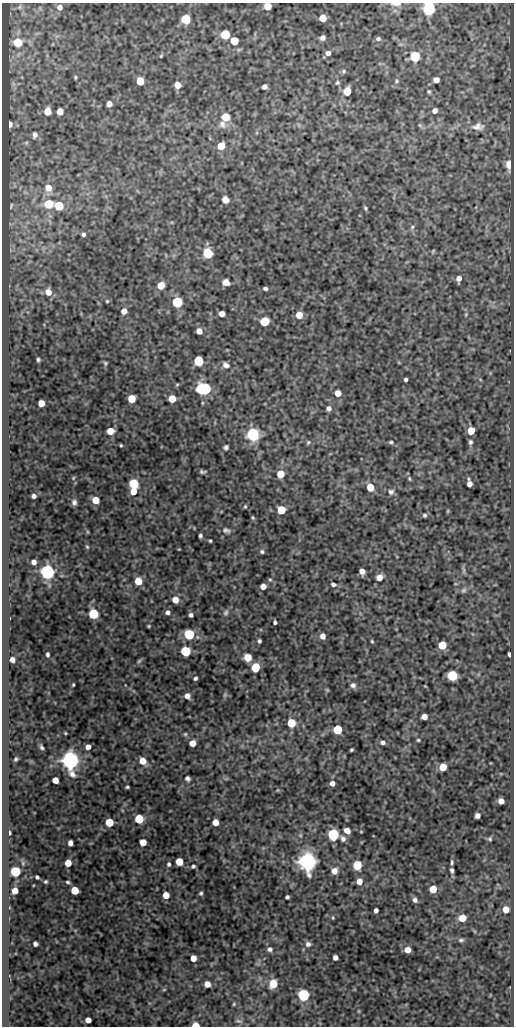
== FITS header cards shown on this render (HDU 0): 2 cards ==
NAXIS1  =                  512
NAXIS2  =                 1024

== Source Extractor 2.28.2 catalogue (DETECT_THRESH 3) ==
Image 512 x 1024 px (HDU 0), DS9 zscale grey, 1 PNG px = 1 image px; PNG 516 x 1028 px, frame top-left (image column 1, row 1024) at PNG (2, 3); no overlay
Background 51.3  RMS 0.55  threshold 1.64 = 3 sigma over >= 5 px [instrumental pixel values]
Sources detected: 214; all 214 listed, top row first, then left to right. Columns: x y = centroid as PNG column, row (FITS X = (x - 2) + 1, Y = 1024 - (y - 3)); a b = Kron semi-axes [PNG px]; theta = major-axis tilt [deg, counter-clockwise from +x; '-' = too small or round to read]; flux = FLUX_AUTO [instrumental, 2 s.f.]
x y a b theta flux
396 4 16 5 -2 190
267 6 5 5 - 740
59 7 5 5 - 170
429 9 6 6 - 10000
395 11 7 4 -19 80
323 18 5 5 - 880
186 19 5 5 - 2400
225 34 7 7 - 710
323 38 5 4 - 160
378 39 6 5 - 91
234 41 5 5 - 1100
18 42 5 5 - 1700
239 49 6 4 19 54
328 53 5 5 - 180
161 56 5 4 - 37
415 56 6 5 - 2900
343 71 6 6 - 72
75 77 4 3 - 43
436 80 5 5 - 280
140 81 5 5 - 1300
396 81 7 6 - 84
337 83 6 5 - 63
177 85 5 5 - 470
264 87 5 4 - 200
347 91 6 5 - 1100
429 92 4 3 - 55
109 104 5 5 - 250
47 111 5 5 - 750
60 111 5 5 - 460
435 111 5 4 - 190
226 117 9 9 - 410
10 124 5 4 - 230
222 124 12 9 -65 220
420 125 7 5 -44 63
478 127 19 10 5 300
35 135 6 5 - 140
221 146 5 5 - 910
509 165 6 4 -89 650
48 188 7 7 - 380
225 200 7 6 - 240
49 204 6 5 - 2100
11 205 5 2 - 34
59 206 6 5 - 1500
365 208 5 4 - 50
412 227 6 5 - 64
83 234 5 4 - 81
433 251 6 3 46 40
208 253 6 5 - 4000
459 279 5 4 - 240
226 282 7 6 - 210
161 285 5 5 - 740
265 288 4 3 - 83
48 292 7 6 - 380
107 301 4 4 - 44
177 302 5 5 - 4100
124 311 5 5 - 290
221 314 5 5 - 270
466 314 5 4 - 39
299 315 5 5 - 740
265 321 5 5 - 2400
199 331 5 5 - 340
38 360 4 3 - 64
198 361 5 5 - 3400
105 363 5 4 - 50
226 365 9 7 -27 160
406 379 4 4 - 73
177 384 6 4 1 43
201 389 6 5 - 5600
205 389 5 5 - 5500
338 393 5 5 - 510
131 399 5 5 - 1100
172 399 5 5 - 780
41 403 5 5 - 470
329 408 5 5 - 150
110 431 5 5 - 700
471 431 5 5 - 910
253 435 6 6 - 10000
308 442 6 5 - 58
391 442 6 4 0 57
470 442 6 5 - 86
121 445 3 3 - 41
226 447 6 5 - 81
202 472 6 3 -2 71
281 474 5 5 - 930
73 478 4 3 - 32
409 479 6 4 -70 53
469 483 7 4 -80 220
134 484 6 5 - 2700
370 487 5 5 - 870
133 491 5 5 - 510
391 492 8 7 - 130
34 496 4 4 - 120
96 500 5 5 - 770
74 502 6 5 - 110
245 507 4 3 - 47
281 510 5 5 - 1500
448 511 6 4 89 39
425 515 5 5 - 76
253 518 5 4 - 48
226 530 10 7 -13 130
200 536 4 3 - 77
210 541 3 3 - 47
87 547 5 4 - 45
179 549 3 2 - 25
262 552 6 5 - 78
34 562 5 5 - 190
463 570 12 4 -84 73
362 571 6 5 - 260
48 572 6 6 - 15000
379 577 5 5 - 360
270 580 5 4 - 50
138 581 5 5 - 850
333 584 7 5 -19 100
263 586 5 5 - 360
464 590 8 6 32 90
175 600 5 5 - 440
167 612 5 5 - 110
226 613 8 6 60 92
93 614 5 5 - 3800
191 615 4 4 - 90
275 622 4 3 - 73
149 626 3 3 - 38
189 634 5 5 - 3600
323 636 5 5 - 230
259 641 4 4 - 73
372 641 4 3 - 42
442 645 5 5 - 1300
185 651 5 5 - 3100
47 654 4 3 - 76
509 654 4 3 - 88
248 657 5 5 - 900
12 659 5 4 - 200
139 661 7 4 45 55
255 668 6 5 - 1600
452 676 6 5 - 3400
195 678 4 3 - 76
73 685 3 3 - 43
353 685 7 6 - 120
327 690 6 4 -44 42
225 695 7 4 89 59
187 696 5 4 - 230
424 717 5 5 - 380
291 723 5 5 - 1700
337 730 5 5 - 2000
65 733 3 2 - 31
185 734 5 5 - 48
418 740 4 3 - 48
383 742 5 5 - 120
192 743 5 5 - 430
41 747 5 3 - 77
88 747 5 4 - 220
351 750 4 3 - 49
16 759 4 3 - 62
70 760 7 6 - 34000
143 761 6 5 - 580
443 767 5 5 - 870
187 778 5 5 - 110
55 780 5 5 - 430
332 783 5 4 - 230
127 787 4 3 - 55
278 790 5 3 - 33
501 801 5 5 - 270
477 816 5 5 - 170
139 819 5 5 - 1800
109 822 5 5 - 1200
215 822 5 5 - 470
347 831 6 5 - 310
9 833 5 4 - 75
300 835 5 5 - 53
333 835 6 5 - 6000
343 839 6 5 - 140
490 839 5 5 - 60
143 842 5 5 - 590
70 843 5 4 - 150
308 861 6 6 - 34000
179 862 5 5 - 970
452 862 6 3 89 58
68 863 5 5 - 600
169 864 5 4 - 74
357 865 5 5 - 2100
193 866 5 4 - 72
452 870 4 3 - 87
15 871 6 5 - 3000
334 871 6 5 - 350
37 877 4 3 - 67
359 881 5 5 - 360
45 882 4 4 - 55
68 882 4 3 - 64
433 889 5 5 - 890
75 890 5 5 - 1100
15 891 5 5 - 400
201 893 5 4 - 69
166 895 5 5 - 560
287 897 4 4 - 76
415 900 6 5 - 120
506 909 5 5 - 440
376 910 4 4 - 140
333 918 5 3 - 33
462 918 5 5 - 850
461 940 7 5 7 83
35 944 4 4 - 120
308 944 6 6 - 130
270 949 6 5 - 100
407 950 5 5 - 400
193 958 5 5 - 370
335 958 5 4 - 190
207 984 5 5 - 370
273 984 6 5 - 1200
164 990 5 3 - 32
303 995 6 5 - 6800
234 1004 4 3 - 35
88 1020 5 5 - 280
238 1021 8 4 -9 54
196 1025 5 3 - 750
At the frame edge (FLAGS 8, measured only in part): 4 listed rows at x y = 396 4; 267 6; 429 9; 196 1025